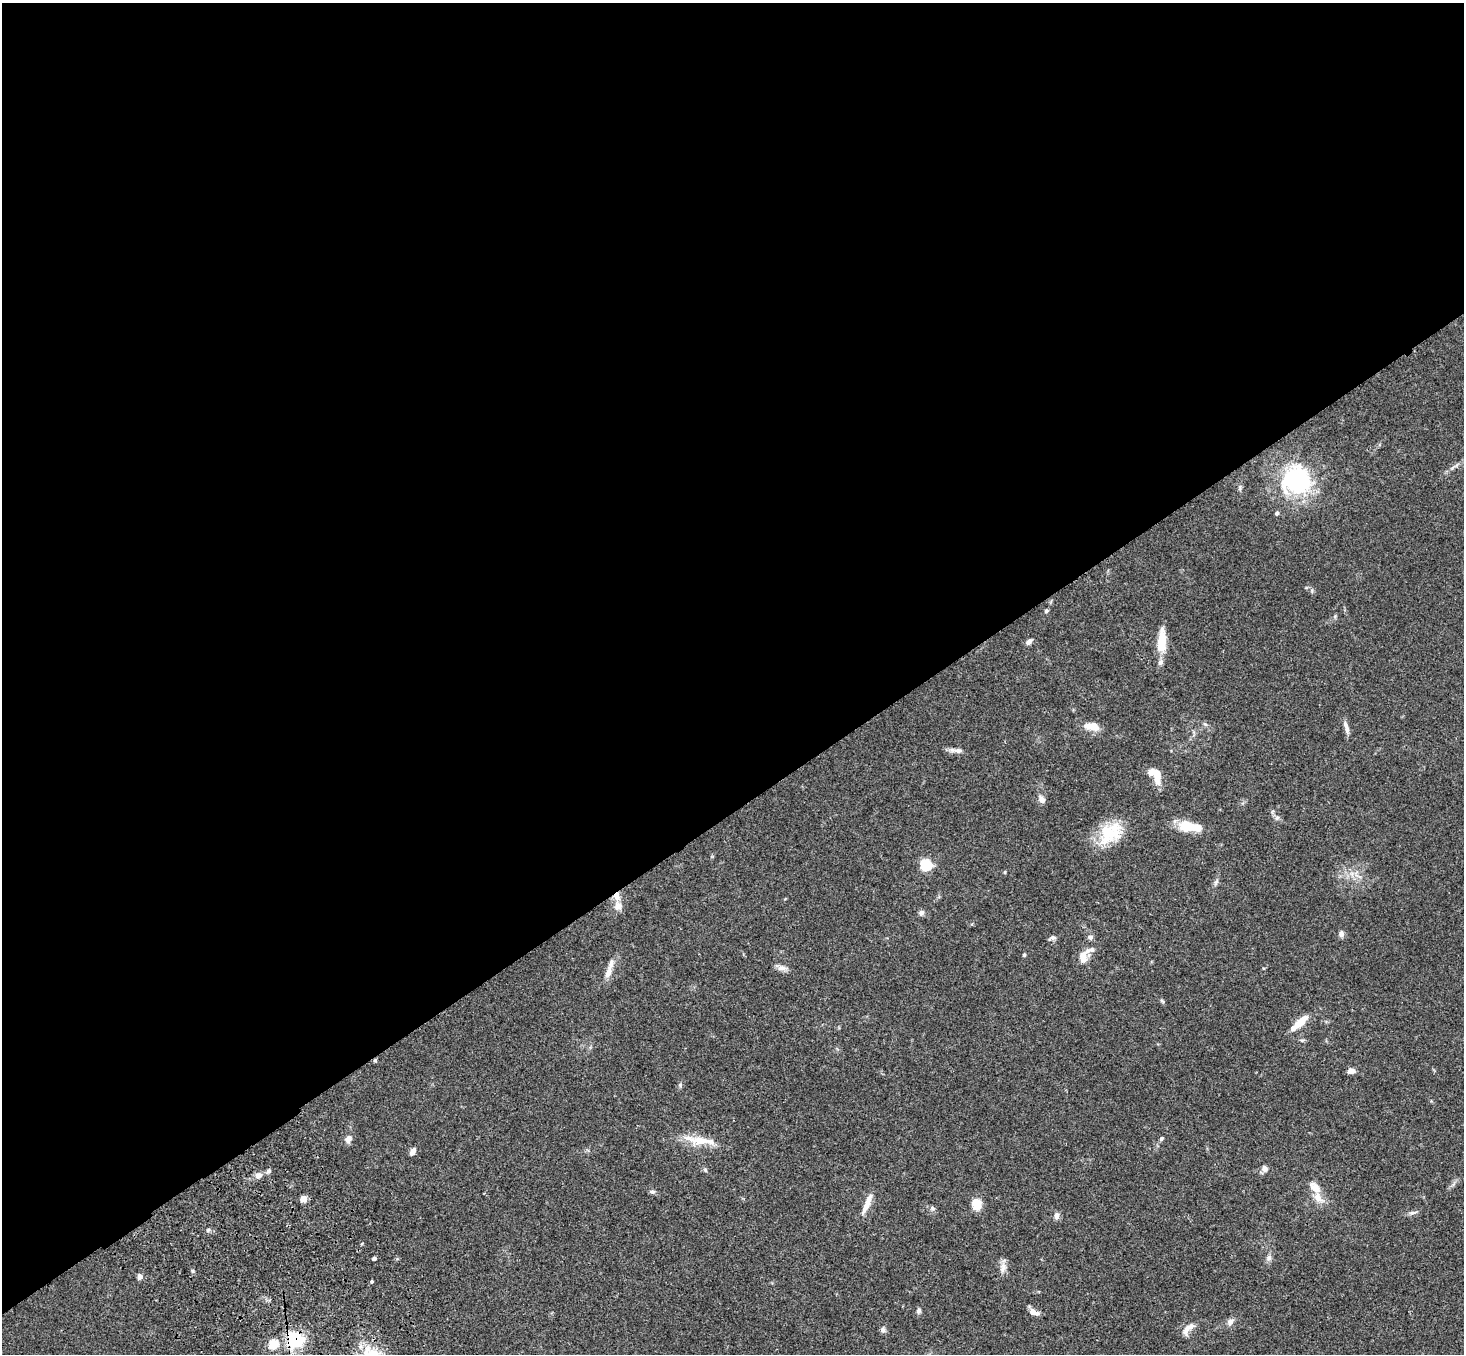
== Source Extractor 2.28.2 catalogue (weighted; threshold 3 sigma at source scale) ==
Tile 2 of 4 x 4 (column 2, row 1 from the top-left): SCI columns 1569-3030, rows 4429-5780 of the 6059 x 6016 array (HDU 1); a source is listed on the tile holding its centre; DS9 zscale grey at full resolution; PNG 1466 x 1356 px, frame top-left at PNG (2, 3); no overlay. Shown black and unused: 60% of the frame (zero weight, under 3 of 4 exposures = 6% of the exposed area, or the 3 px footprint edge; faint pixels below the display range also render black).
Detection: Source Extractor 2.28.2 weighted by HDU 2 'WHT'; one run over the whole footprint, this tile lists its part. Background 0.0606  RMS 0.0057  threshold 0.0254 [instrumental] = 3 sigma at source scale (4.5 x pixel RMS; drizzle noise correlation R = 1.50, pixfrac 1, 0.05/0.05 arcsec/px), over >= 5 px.
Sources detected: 68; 2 inside a brighter object's white glare — not listed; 5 inside a brighter listed object's ellipse — not listed separately; the other 61 listed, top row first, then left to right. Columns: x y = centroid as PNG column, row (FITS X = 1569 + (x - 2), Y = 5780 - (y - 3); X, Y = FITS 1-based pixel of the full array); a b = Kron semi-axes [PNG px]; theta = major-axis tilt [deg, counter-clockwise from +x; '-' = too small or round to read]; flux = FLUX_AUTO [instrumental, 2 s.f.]
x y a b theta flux
1296 480 39 36 29 54
1277 513 6 5 - 1
1046 611 5 5 - 0.93
1162 641 29 9 87 12
1029 642 10 6 46 1.7
1205 724 6 4 -43 0.98
1092 726 19 9 -11 6.8
1346 727 19 5 -74 2.9
956 750 20 6 -7 2.8
1157 774 25 8 -85 6
1042 799 10 8 -55 2.7
1277 818 7 5 44 1.2
1188 827 20 14 -14 12
1110 833 34 22 41 22
926 865 6 6 - 42
1005 872 5 3 - 0.55
1216 882 8 4 45 1.2
618 906 11 11 - 3.9
921 913 7 7 - 1.6
1341 933 8 7 - 1.9
1090 937 7 6 - 1.6
1052 938 10 5 19 1.5
1024 955 5 4 - 0.7
1083 957 15 9 -90 5.5
781 968 13 8 -3 2.7
608 972 17 8 70 5
1162 1001 7 4 -37 0.74
1300 1022 22 7 42 10
375 1060 5 4 - 0.82
1351 1071 7 6 - 3.4
680 1085 7 5 90 1
348 1139 11 8 56 2.8
1161 1139 6 5 - 0.88
700 1140 42 11 -6 12
413 1152 9 5 61 2.5
1265 1169 8 7 - 2.3
705 1170 6 5 - 0.9
269 1171 7 5 53 1.2
258 1175 11 8 22 3
1315 1187 17 10 -46 5.7
652 1192 7 5 0 1.2
303 1199 5 4 - 8.9
867 1204 29 6 67 6.3
976 1204 14 11 -79 7
932 1208 8 6 -17 1.3
1413 1213 13 5 13 1.7
1056 1216 10 6 89 2.1
208 1230 5 5 - 0.8
374 1258 4 3 - 1.9
1269 1258 9 7 74 2
1003 1268 15 8 76 3.4
193 1271 6 4 -71 0.75
140 1277 6 6 - 2.1
372 1281 4 3 - 0.69
919 1311 7 5 82 1.6
1033 1312 11 7 -38 3.5
1230 1322 9 7 56 2.6
1188 1329 21 9 48 4.3
883 1330 8 6 -78 1.5
295 1340 7 7 - 120
273 1344 6 5 - 23
Overlapping masked pixels (flux is a lower limit): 2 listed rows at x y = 375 1060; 295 1340